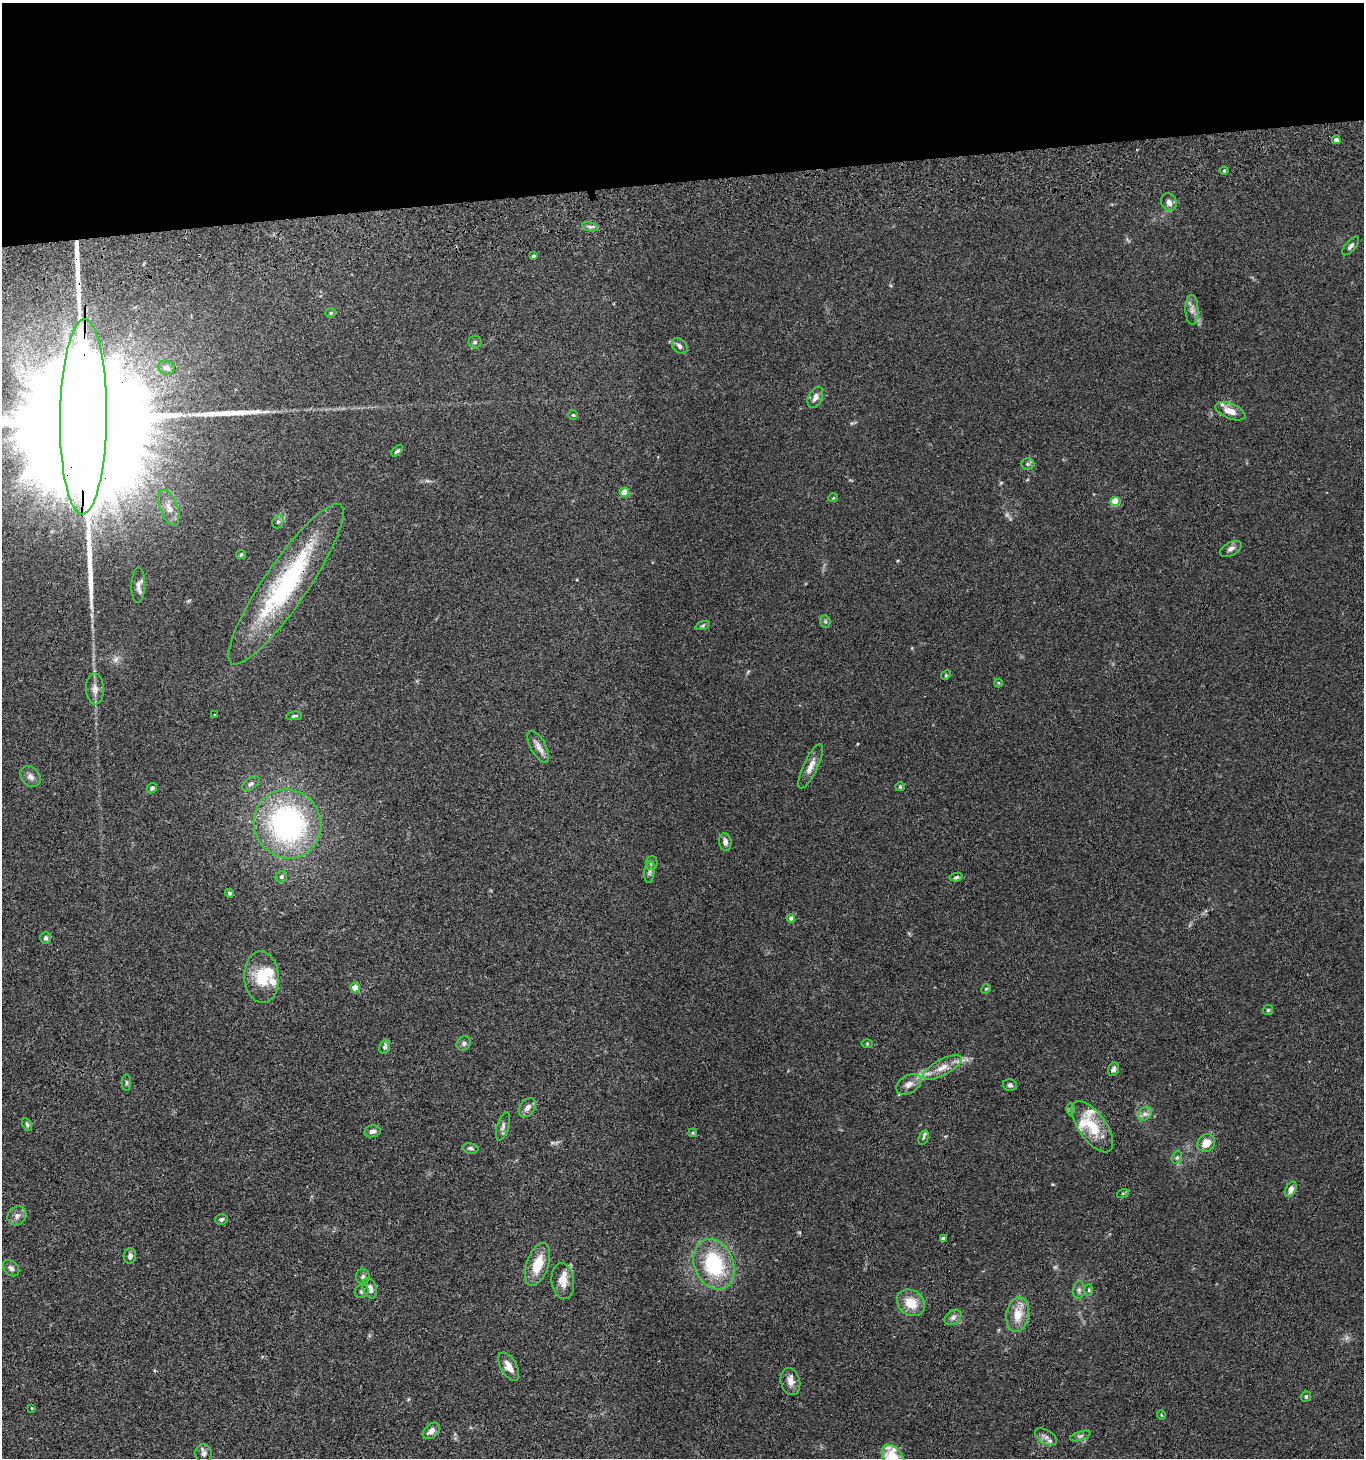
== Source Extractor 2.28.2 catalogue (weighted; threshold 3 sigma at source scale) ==
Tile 2 of 3 x 3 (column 2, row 1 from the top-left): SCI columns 1561-2922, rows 3028-4483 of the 4423 x 4599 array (HDU 1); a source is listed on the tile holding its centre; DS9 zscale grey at full resolution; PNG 1366 x 1460 px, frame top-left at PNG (2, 3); each listed source drawn as its Kron ellipse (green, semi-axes under 4 px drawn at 4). Shown black and unused: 12% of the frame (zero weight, under 3 of 4 exposures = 6% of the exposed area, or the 3 px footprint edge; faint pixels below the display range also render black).
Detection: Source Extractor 2.28.2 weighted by HDU 2 'WHT'; one run over the whole footprint, this tile lists its part. Background 0.0849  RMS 0.0062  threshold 0.0277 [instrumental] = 3 sigma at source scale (4.5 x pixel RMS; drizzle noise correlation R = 1.50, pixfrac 1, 0.05/0.05 arcsec/px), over >= 5 px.
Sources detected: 110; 2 inside a brighter object's white glare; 1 long thin detection or spike segment (spike, bleed or trail) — neither listed nor drawn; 7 inside a brighter listed object's ellipse — not listed separately; the other 100 listed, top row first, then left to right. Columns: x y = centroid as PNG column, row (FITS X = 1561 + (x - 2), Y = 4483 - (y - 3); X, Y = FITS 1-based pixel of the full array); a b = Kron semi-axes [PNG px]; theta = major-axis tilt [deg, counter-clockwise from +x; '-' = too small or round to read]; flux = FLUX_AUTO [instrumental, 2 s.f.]
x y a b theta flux
1336 140 4 4 - 3
1224 171 4 4 - 0.68
1169 202 9 7 -62 3.6
590 227 8 4 -13 1.3
1351 246 11 5 50 1.8
533 256 3 3 - 1.3
1192 310 15 6 -88 3.3
331 313 5 4 - 0.82
475 342 6 6 - 1.3
680 346 9 6 -43 2.2
166 367 8 6 -23 2.7
815 397 11 7 65 3.2
1230 411 16 7 -22 6.6
573 415 5 4 - 0.74
83 417 97 23 89 83000
397 451 7 4 43 1.1
1027 464 7 5 0 1.3
624 492 5 4 - 13
833 498 5 3 - 0.46
1115 501 5 4 - 19
169 508 19 8 -70 6
278 522 7 5 69 1.3
1231 549 12 6 27 2.3
241 554 5 4 - 0.65
286 584 96 22 55 93
138 585 18 7 88 3.2
825 622 6 5 - 1
703 625 7 3 19 0.72
946 675 5 4 - 0.63
998 683 4 4 - 0.59
95 689 15 9 -88 4.1
214 715 4 2 - 0.41
294 716 8 4 7 1.1
538 747 17 7 -62 4
811 766 24 7 65 5.2
31 776 11 8 -49 2.8
251 784 10 5 36 1.6
900 787 5 4 - 0.72
152 788 6 4 44 1.2
287 824 35 33 -58 130
725 842 9 6 -82 2.5
652 863 7 6 - 1.7
649 872 11 5 85 1.7
281 877 6 5 - 1.3
956 877 6 4 10 1.1
229 893 4 4 - 1.1
791 918 4 4 - 1.8
46 938 6 5 - 1.6
262 977 26 17 -85 19
355 988 5 4 - 13
986 989 5 4 - 0.74
1268 1010 5 5 - 0.92
464 1043 7 6 - 1.5
867 1044 5 4 - 0.6
385 1047 7 5 74 1.6
942 1068 21 8 29 7
1113 1069 7 5 68 1.9
126 1082 8 4 89 0.91
909 1084 14 8 31 4
1010 1085 7 5 -14 1.3
527 1108 11 7 52 3.3
1070 1109 6 4 -90 0.84
1145 1114 7 6 - 2.2
27 1125 7 4 -64 1.1
503 1126 15 6 73 2.2
1092 1127 30 13 -54 19
372 1131 8 6 11 2.3
693 1133 4 3 - 0.73
923 1138 7 5 72 1.2
1206 1143 10 8 44 7.9
471 1148 8 5 -13 1.4
1177 1158 6 5 - 1.1
1291 1189 8 5 62 3.1
1123 1193 6 4 17 0.67
17 1216 10 8 46 2.9
221 1219 6 5 - 1.3
943 1239 4 4 - 2.7
130 1256 8 6 87 1.8
538 1264 22 11 72 13
714 1264 26 19 -67 46
11 1268 9 6 -44 2
363 1277 7 7 - 1.4
563 1281 18 11 -82 6.6
370 1288 10 6 -69 3.7
1079 1290 9 5 83 1.6
1089 1290 5 3 - 0.68
362 1291 7 6 - 1.3
911 1303 15 12 -37 12
1018 1315 17 11 81 10
953 1317 9 6 37 2.1
509 1367 16 8 -60 5.5
790 1381 14 9 -76 4.4
1306 1396 5 5 - 1.1
32 1408 3 3 - 0.49
1161 1415 4 3 - 0.46
431 1431 10 6 42 3.1
1080 1436 10 4 18 1.3
1046 1437 12 6 -31 2.9
204 1453 9 8 - 2.2
893 1458 15 9 -54 21
Overlapping masked pixels (flux is a lower limit): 2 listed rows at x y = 83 417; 286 584
Isophote crosses this tile's border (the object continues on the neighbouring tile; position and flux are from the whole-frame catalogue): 2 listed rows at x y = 83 417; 893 1458